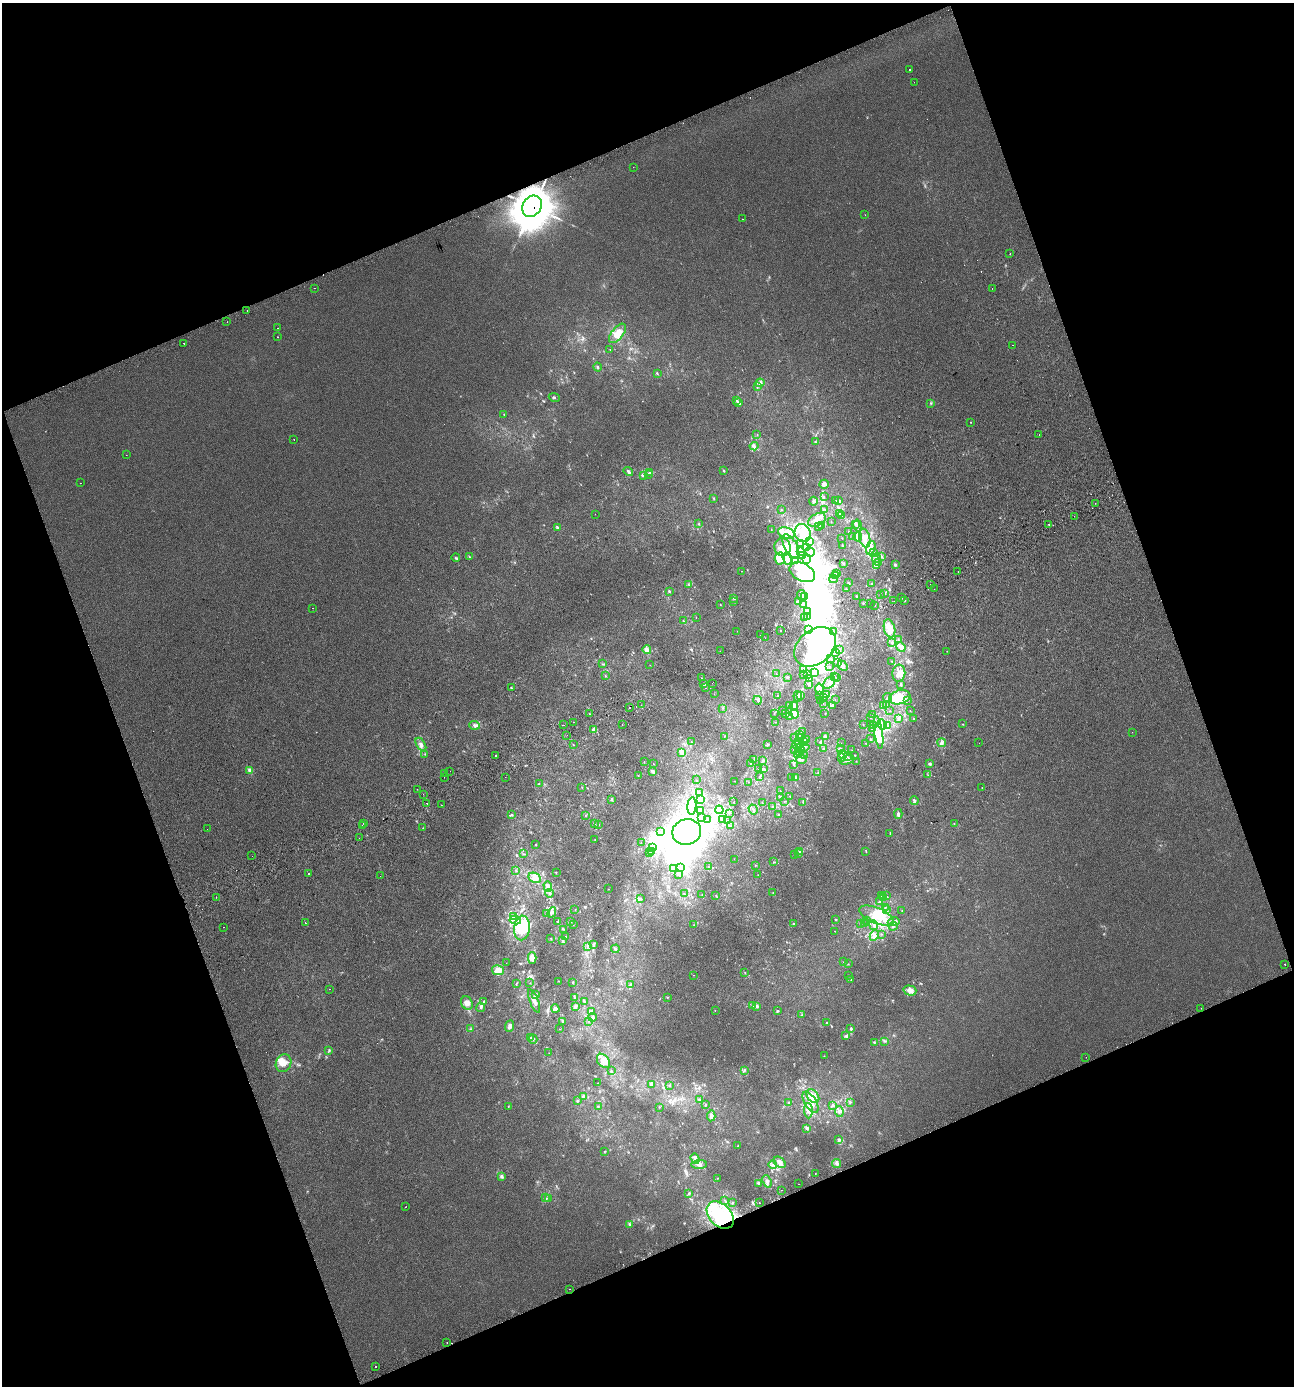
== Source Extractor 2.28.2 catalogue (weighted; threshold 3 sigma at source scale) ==
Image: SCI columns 104-5270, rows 53-5585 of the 5420 x 5628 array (HDU 1 of 3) = the unmasked area's bounding box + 8 px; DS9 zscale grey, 4 x 4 block average (1 PNG px = mean of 4 x 4 image px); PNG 1296 x 1388 px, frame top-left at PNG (2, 3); each listed source drawn as its Kron ellipse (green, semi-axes under 4 px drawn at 4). Shown black and unused: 41% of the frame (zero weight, under 2 of 3 exposures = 2% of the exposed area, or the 3 px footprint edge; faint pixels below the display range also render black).
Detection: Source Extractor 2.28.2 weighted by HDU 2 'WHT'. Background 0.00187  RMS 0.0055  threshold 0.0245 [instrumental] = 3 sigma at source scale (4.5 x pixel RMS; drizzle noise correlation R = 1.50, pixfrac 1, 0.0396/0.0396 arcsec/px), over >= 5 px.
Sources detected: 767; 2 too faint to see at this stretch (4 x 4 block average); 101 inside a brighter object's white glare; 27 cosmic-ray / hot-pixel residue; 2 long thin detections or spike segments (spike, bleed or trail) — neither listed nor drawn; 20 coinciding with a brighter row at this scale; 88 inside a brighter listed object's ellipse — not listed separately; of the other 527, all 500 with FLUX_AUTO >= 0.637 (the completeness limit of this list) listed and drawn (27 fainter detections not listed), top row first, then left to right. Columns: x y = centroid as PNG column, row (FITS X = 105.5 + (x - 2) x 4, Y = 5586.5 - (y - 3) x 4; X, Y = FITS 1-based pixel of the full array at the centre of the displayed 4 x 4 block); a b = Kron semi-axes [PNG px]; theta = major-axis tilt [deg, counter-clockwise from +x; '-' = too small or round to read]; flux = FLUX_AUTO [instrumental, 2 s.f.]
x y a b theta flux
909 70 2 2 - 2.9
914 82 2 2 - 0.64
633 167 2 2 - 2.3
532 206 11 9 55 10000
865 215 2 2 - 0.71
742 219 2 2 - 0.67
1010 254 2 2 - 2.9
314 288 2 2 - 1.5
992 288 2 2 - 6.1
247 310 2 2 - 1.9
227 322 2 2 - 0.86
277 328 2 2 - 2
617 333 11 6 51 38
278 337 2 2 - 1.6
184 343 2 2 - 2.5
1013 345 2 2 - 1.4
610 349 2 2 - 0.91
598 367 4 2 - 3.3
657 374 2 2 - 1
760 383 4 3 - 8.8
757 386 3 2 - 2
554 397 6 2 -25 3.2
737 400 2 2 - 2
739 403 3 2 - 4.1
931 403 2 2 - 1.9
504 414 2 2 - 1.4
970 422 2 2 - 2.1
1039 434 2 2 - 0.97
757 435 2 2 - 1.1
294 439 2 2 - 3.8
815 442 2 2 - 1.6
754 446 4 4 - 7.7
126 455 2 2 - 1.1
628 471 5 2 - 5.9
724 471 2 2 - 2.1
650 473 2 2 - 2.1
648 474 2 2 - 1.7
643 475 4 2 - 6.8
80 483 2 2 - 0.64
824 484 5 3 - 12
824 497 2 2 - 1.5
714 498 2 2 - 1.7
813 501 4 3 - 6.8
836 501 2 2 - 1.4
839 501 3 2 - 3.1
1095 503 2 2 - 3.8
781 509 2 2 - 0.91
825 509 2 2 - 0.85
840 513 2 2 - 1.6
595 514 2 2 - 2.8
841 516 2 2 - 1.7
1074 516 2 2 - 0.7
817 520 9 6 30 25
831 522 2 2 - 0.68
698 524 2 2 - 1.1
855 524 3 2 - 2.8
1049 524 2 2 - 3.8
821 526 4 2 - 3.5
858 526 6 2 -77 4.8
557 527 3 2 - 3.9
819 527 2 2 - 1.1
771 529 2 2 - 0.67
849 532 2 2 - 1.5
786 533 8 5 -21 30
803 533 9 8 - 49
853 537 3 2 - 1.4
858 537 4 2 - 5.2
842 538 2 2 - 0.65
865 538 9 5 -75 27
810 542 2 2 - 2.1
800 543 2 2 - 1.3
791 546 13 6 -62 37
842 546 2 2 - 1.8
782 547 9 8 - 50
806 547 2 2 - 1.8
871 548 7 4 74 15
800 551 2 2 - 1.4
810 552 5 2 - 3.8
873 552 2 2 - 1.3
803 555 2 2 - 1.1
469 556 3 2 - 1.6
881 556 3 2 - 3.1
456 558 4 2 - 3.5
780 558 6 5 - 24
876 558 4 2 - 3.7
787 559 6 3 -73 8.9
806 559 4 2 - 4.1
796 560 2 2 - 2
879 562 2 2 - 3
844 564 2 2 - 2.1
895 565 3 2 - 3.6
877 566 2 2 - 1.2
741 571 2 2 - 1.1
802 572 13 8 -27 80
958 572 2 2 - 5
836 573 2 2 - 0.93
835 576 2 2 - 1.5
833 579 4 2 - 3.5
848 583 4 2 - 2.4
689 584 2 2 - 1.1
872 584 2 2 - 1.5
930 584 2 2 - 0.86
846 589 2 2 - 1.5
934 589 2 2 - 1.2
669 591 3 2 - 2.7
884 593 2 2 - 2.3
802 595 5 2 - 5
880 595 2 2 - 1.2
804 596 3 2 - 4.8
856 597 2 2 - 3.5
901 597 2 2 - 2.3
734 598 3 2 - 5.1
798 601 3 2 - 3.6
894 601 2 2 - 8
905 601 2 2 - 2.4
734 602 2 2 - 1.2
863 603 2 2 - 1.8
871 603 2 2 - 3.3
803 604 2 2 - 2.3
720 605 3 2 - 0.87
875 606 2 2 - 8.8
312 608 2 2 - 1.7
808 611 2 2 - 2.8
807 617 2 2 - 3.4
696 618 2 2 - 0.83
804 618 2 2 - 5
683 621 3 2 - 1.9
889 628 9 5 -76 34
780 630 2 2 - 3.7
808 630 2 2 - 6.5
737 631 2 2 - 1.6
833 632 2 2 - 14
761 635 2 2 - 13
765 638 2 2 - 1.2
898 640 4 2 - 2.1
892 643 2 2 - 1.6
815 647 23 17 40 370
901 647 5 4 - 15
839 649 2 2 - 0.73
647 650 4 4 - 20
720 651 2 2 - 1.6
947 651 2 2 - 1.9
835 653 2 2 - 0.82
830 659 2 2 - 0.85
891 661 2 2 - 0.75
838 662 4 2 - 3.2
603 664 2 2 - 1.4
650 665 2 2 - 0.64
843 666 6 3 -45 11
829 667 2 2 - 1.2
804 669 4 3 - 6.8
814 673 4 2 - 6.5
899 673 9 6 84 26
776 674 2 2 - 0.83
803 675 2 2 - 0.83
808 675 3 2 - 3.1
605 676 2 2 - 1.5
834 676 3 2 - 1.5
787 677 2 2 - 3.7
701 678 2 2 - 0.88
837 678 2 2 - 0.65
809 679 4 2 - 3.8
712 683 2 2 - 0.88
829 683 7 5 45 25
704 684 3 2 - 4.5
808 684 3 2 - 4.1
901 684 4 2 - 3.3
511 688 3 2 - 1.5
706 688 2 2 - 1.2
820 689 6 3 -78 9.5
714 694 2 2 - 0.71
826 694 2 2 - 2
777 695 2 2 - 1.7
801 695 4 2 - 3.1
798 696 5 3 - 11
819 696 2 2 - 1.4
900 697 11 7 16 44
824 698 2 2 - 1.9
887 698 5 2 - 4.9
758 700 4 2 - 4.2
835 700 2 2 - 0.75
821 701 2 2 - 1.7
907 701 2 2 - 1.1
823 703 2 2 - 0.85
641 705 2 2 - 2.3
790 705 2 2 - 2.1
886 705 2 2 - 0.95
794 706 4 3 - 10
832 706 4 3 - 6.6
883 706 2 2 - 1.5
630 707 2 2 - 45
723 708 2 2 - 0.84
783 710 2 2 - 0.67
889 711 2 2 - 1.2
910 711 2 2 - 2.8
774 713 2 2 - 1.2
786 713 2 2 - 0.79
825 713 2 2 - 1.2
590 714 2 2 - 1.5
794 714 5 3 - 24
873 715 2 2 - 1.3
789 717 2 2 - 1.3
871 717 2 2 - 1.5
898 718 3 2 - 4.8
913 718 2 2 - 11
573 722 2 2 - 2.3
776 722 2 2 - 0.65
622 724 2 2 - 1.1
863 724 2 2 - 0.77
882 724 5 3 - 10
963 724 2 2 - 1
475 725 5 4 - 9.4
564 725 2 2 - 2.1
874 725 2 2 - 1.4
887 725 2 2 - 2.6
872 728 2 2 - 2.7
593 730 4 3 - 6.4
802 732 3 2 - 3.7
878 732 16 4 -82 31
1132 732 2 2 - 0.67
567 735 2 2 - 1.2
799 735 2 2 - 1.6
724 736 2 2 - 0.94
825 736 3 2 - 3.4
795 737 2 2 - 1.3
800 737 3 2 - 4.8
870 739 2 2 - 2
806 740 2 2 - 3
798 741 2 2 - 2
692 742 2 2 - 0.9
804 742 2 2 - 3.2
820 742 3 2 - 2.4
841 743 2 2 - 0.75
865 743 2 2 - 1
942 743 4 2 - 5.7
979 743 2 2 - 1.9
421 744 7 4 -58 12
768 744 2 2 - 2.3
573 745 2 2 - 1.2
797 745 4 3 - 9.4
803 747 7 3 -2 12
840 748 2 2 - 0.9
823 749 2 2 - 2.9
795 750 2 2 - 1.8
852 750 2 2 - 0.64
801 751 2 2 - 1.9
682 752 4 3 - 16
800 752 2 2 - 1.6
425 754 2 2 - 1.7
797 754 3 2 - 1.7
843 754 5 4 - 12
495 755 2 2 - 9.4
804 755 2 2 - 1.6
855 755 2 2 - 1.2
847 756 2 2 - 1.2
841 758 2 2 - 1.7
754 759 2 2 - 0.97
801 760 5 2 - 6.5
847 760 7 2 22 8.6
763 761 3 3 - 3.9
856 761 2 2 - 0.69
644 762 2 2 - 1.5
653 764 2 2 - 1
750 764 2 2 - 1.2
793 764 3 2 - 2.5
930 764 3 3 - 4.5
763 768 2 2 - 2.4
758 769 2 2 - 1.2
249 770 3 3 - 4.8
450 771 2 2 - 1.4
653 771 3 2 - 7.5
445 773 2 2 - 4.7
818 773 2 2 - 1.3
928 775 2 2 - 0.81
638 776 2 2 - 1.4
444 777 2 2 - 1.2
505 777 2 2 - 1.9
759 777 2 2 - 1.8
792 777 3 2 - 2.5
795 777 2 2 - 5.1
696 780 2 2 - 0.9
735 781 2 2 - 0.89
748 782 2 2 - 0.81
539 783 2 2 - 0.98
582 787 2 2 - 0.88
982 788 2 2 - 1.2
417 789 2 2 - 1
780 791 2 2 - 1.4
699 792 2 2 - 2
423 794 2 2 - 1.3
790 796 2 2 - 0.78
780 797 2 2 - 2.5
611 799 3 2 - 3.2
700 799 3 3 - 5
914 800 4 2 - 5.9
734 802 2 2 - 1.2
762 802 2 2 - 1.1
784 802 2 2 - 0.96
803 802 2 2 - 2.5
427 803 2 2 - 4.9
441 805 2 2 - 3.1
692 806 9 4 86 19
772 807 2 2 - 2
753 809 5 2 - 6.1
719 810 4 3 - 73
701 811 3 2 - 2.9
729 814 2 2 - 0.67
898 814 5 3 - 6.7
512 815 2 2 - 2.1
585 815 2 2 - 0.78
778 815 2 2 - 2
701 817 4 3 - 5.3
708 820 3 3 - 4.9
723 820 2 2 - 3.2
728 821 2 2 - 2.1
363 823 2 2 - 0.75
594 823 3 2 - 3.2
954 823 2 2 - 0.88
598 824 2 2 - 2
362 826 2 2 - 2.4
730 826 2 2 - 0.83
423 828 3 2 - 1.7
207 829 2 2 - 0.66
660 832 2 2 - 2.3
687 832 14 13 - 2600
890 834 2 2 - 1.3
359 838 2 2 - 1.2
595 839 2 2 - 1.2
641 843 2 2 - 4.2
536 844 2 2 - 2.2
652 848 3 3 - 5.6
800 851 2 2 - 1.8
866 851 3 2 - 1.7
651 852 3 2 - 4.5
649 853 4 2 - 4.1
524 854 2 2 - 1.4
794 854 2 2 - 0.93
799 854 2 2 - 1.3
252 856 2 2 - 2.1
734 859 2 2 - 0.68
774 862 2 2 - 1.5
755 865 2 2 - 1.9
708 867 2 2 - 1.3
680 868 2 2 - 1.2
673 869 4 2 - 4.5
516 870 3 2 - 2.1
308 873 2 2 - 3.1
556 873 2 2 - 1.4
678 875 3 2 - 1.9
758 875 2 2 - 0.67
380 876 2 2 - 1.7
535 878 6 5 - 27
548 886 5 4 - 18
608 889 2 2 - 0.96
549 893 4 2 - 4.2
773 893 2 2 - 2
684 894 2 2 - 0.96
702 894 2 2 - 0.72
716 895 2 2 - 1.3
882 895 3 2 - 2.8
886 896 2 2 - 0.88
216 897 2 2 - 1.6
883 898 3 2 - 2.7
640 899 3 2 - 3.2
879 902 3 2 - 3.3
885 907 2 2 - 1.6
575 909 2 2 - 0.85
886 910 2 2 - 1
902 911 2 2 - 0.79
546 913 2 2 - 1.7
552 913 5 2 - 7.3
513 916 2 2 - 1.7
876 916 18 8 -22 65
836 919 2 2 - 3.3
515 920 5 3 - 11
866 920 2 2 - 1.4
557 922 2 2 - 2
571 922 2 2 - 1
894 922 6 4 10 12
305 923 2 2 - 5.6
861 923 2 2 - 0.93
794 924 3 2 - 2.1
864 924 2 2 - 0.71
573 925 2 2 - 0.67
694 925 2 2 - 0.94
874 925 5 3 - 7
893 926 4 2 - 4.1
223 927 2 2 - 1.1
522 928 12 8 86 140
564 929 2 2 - 1.3
835 931 2 2 - 1.1
882 934 2 2 - 0.99
874 935 5 4 - 16
565 937 3 2 - 3.1
551 938 2 2 - 1.2
563 940 3 3 - 4.8
593 945 3 2 - 3.1
588 946 2 2 - 1.7
615 949 4 2 - 5.1
532 958 6 3 -87 26
844 962 2 2 - 0.75
506 963 2 2 - 0.69
848 964 2 2 - 1.3
1285 964 2 2 - 6.9
498 970 6 5 - 32
745 973 2 2 - 0.94
693 975 2 2 - 0.74
848 975 2 2 - 0.68
851 979 2 2 - 1.1
558 981 2 2 - 0.85
573 982 3 2 - 2.9
530 983 2 2 - 0.73
516 984 2 2 - 1.2
631 985 4 2 - 5.2
330 989 2 2 - 3.2
910 991 6 5 - 18
535 995 4 2 - 4.7
667 997 2 2 - 1.4
574 998 4 2 - 3.7
534 1001 12 4 -68 18
483 1002 3 2 - 2.5
585 1002 4 3 - 4.8
467 1003 7 5 -64 20
752 1005 4 2 - 3.7
756 1006 4 2 - 7.7
481 1007 4 2 - 5
575 1007 4 3 - 5.8
1201 1008 2 2 - 3.2
555 1009 4 3 - 16
715 1010 2 2 - 0.79
778 1011 3 2 - 2.9
591 1012 4 3 - 7.4
802 1015 2 2 - 1
592 1017 4 3 - 7.2
563 1021 3 2 - 2.6
588 1021 2 2 - 1.4
827 1023 4 2 - 3.1
510 1026 6 3 67 9.9
851 1028 4 2 - 3.2
470 1029 2 2 - 1.2
559 1029 2 2 - 2.5
845 1036 3 2 - 3.1
531 1038 2 2 - 2.3
533 1039 4 2 - 3.5
885 1041 4 2 - 3.8
874 1042 2 2 - 2.2
329 1051 3 2 - 2.6
549 1053 2 2 - 0.72
824 1056 2 2 - 1
1086 1057 2 2 - 2.5
603 1061 8 5 -51 32
284 1063 9 7 65 28
744 1070 3 3 - 4.1
611 1071 2 2 - 2.1
598 1083 2 2 - 1.1
652 1085 3 2 - 3.3
669 1085 2 2 - 1.5
813 1096 8 5 -54 25
584 1097 4 3 - 8.7
699 1099 3 2 - 2.1
577 1101 2 2 - 1.8
811 1102 12 5 -59 35
850 1102 2 2 - 2.2
789 1103 4 2 - 4.1
706 1105 3 2 - 1.8
833 1105 3 3 - 4.1
598 1106 2 2 - 1.2
508 1107 2 2 - 1.2
659 1107 2 2 - 1.4
808 1111 7 4 -88 14
839 1111 5 3 - 9.6
711 1116 5 3 - 10
807 1129 3 2 - 3.3
838 1139 3 3 - 4.5
738 1146 2 2 - 0.97
604 1151 2 2 - 1.8
695 1159 5 3 - 13
780 1162 7 4 -41 15
836 1163 4 3 - 9.1
699 1164 8 4 3 14
773 1165 4 3 - 6.9
815 1173 2 2 - 3.5
501 1176 4 3 - 5.3
718 1178 2 2 - 0.86
767 1181 6 3 -68 8.9
758 1183 3 2 - 3.2
799 1184 2 2 - 2
781 1190 2 2 - 3.8
688 1193 4 2 - 2.9
545 1198 2 2 - 1.8
549 1198 2 2 - 2.5
725 1200 2 2 - 1.1
732 1203 2 2 - 1.2
759 1203 2 2 - 4
405 1207 2 2 - 1.2
720 1215 16 11 -45 160
630 1224 2 2 - 1.4
570 1289 2 2 - 2
447 1343 2 2 - 1.2
375 1366 2 2 - 2.7
Overlapping masked pixels (flux is a lower limit): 1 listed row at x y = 532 206
Diffuse or blended objects may show on this block-average render without a row.